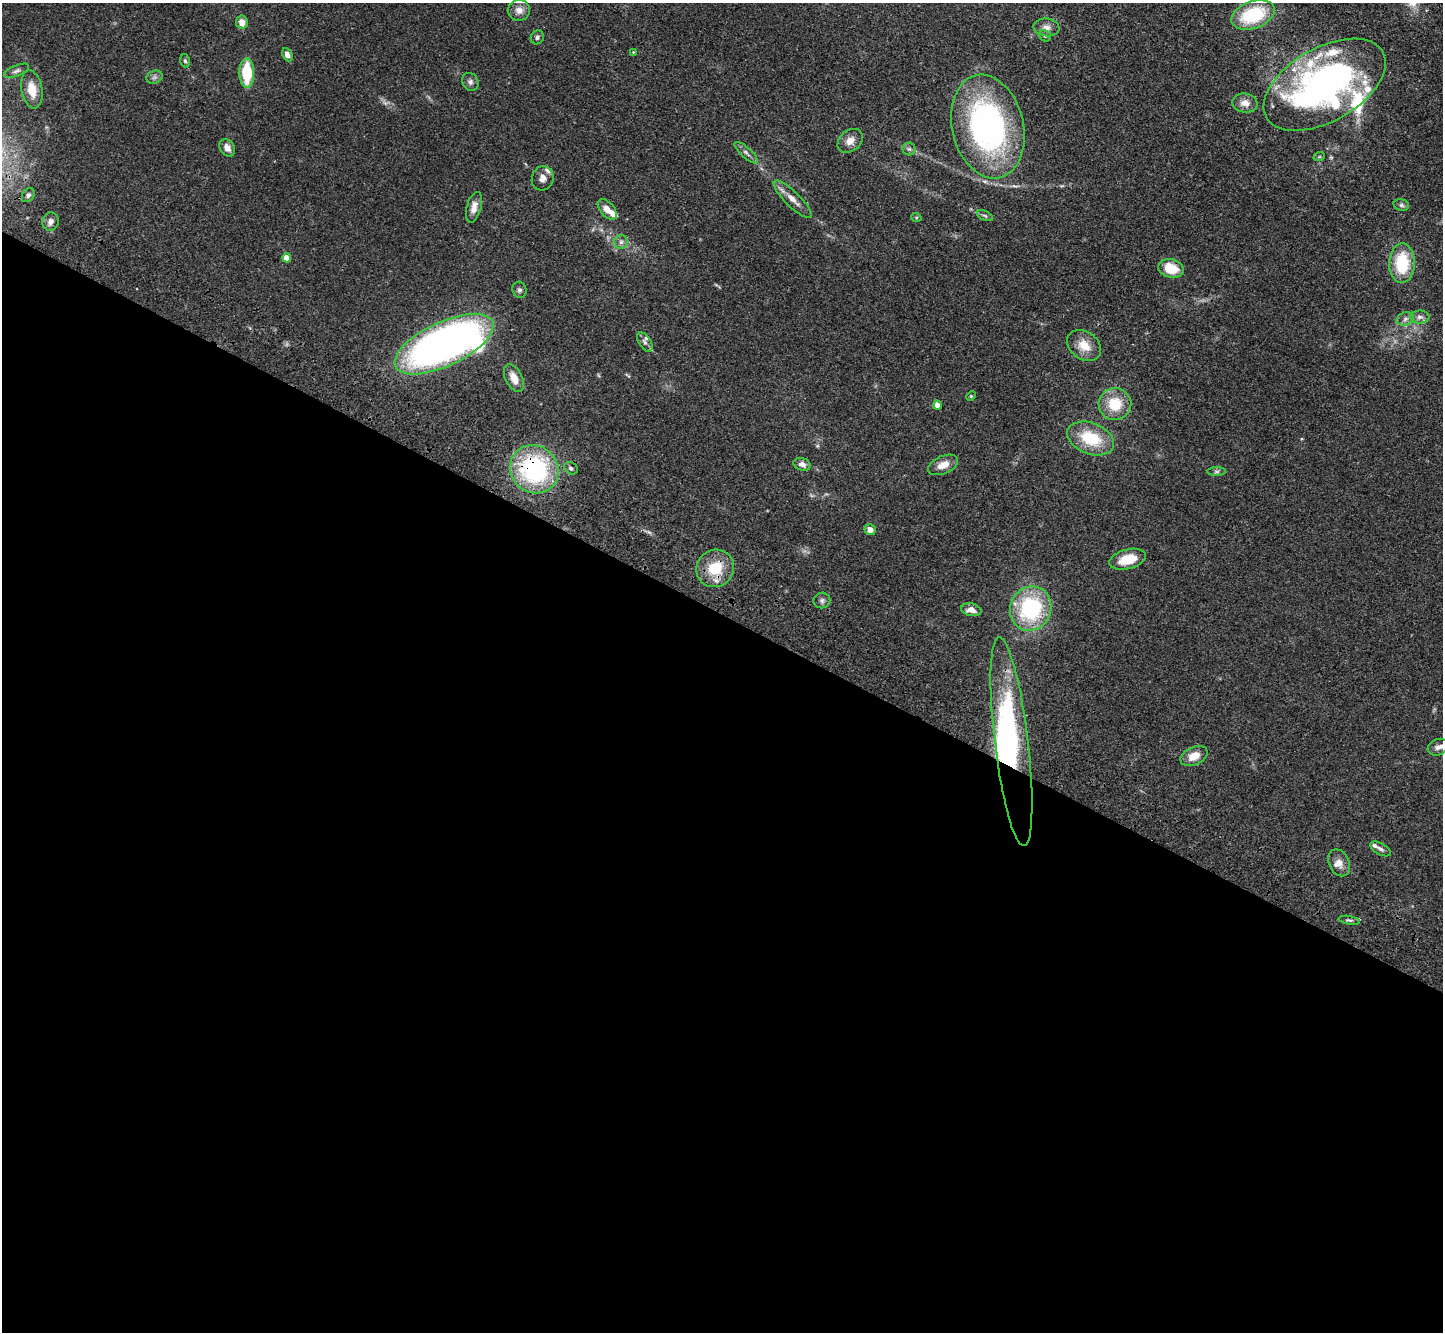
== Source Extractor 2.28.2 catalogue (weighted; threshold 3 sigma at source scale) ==
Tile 14 of 4 x 4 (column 2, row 4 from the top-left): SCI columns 1511-2951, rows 391-1720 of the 5902 x 5965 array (HDU 1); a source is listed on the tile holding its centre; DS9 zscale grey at full resolution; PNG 1445 x 1334 px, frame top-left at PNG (2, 3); each listed source drawn as its Kron ellipse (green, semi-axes under 4 px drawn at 4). Shown black and unused: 54% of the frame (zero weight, under 3 of 4 exposures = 6% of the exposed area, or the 3 px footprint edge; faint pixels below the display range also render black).
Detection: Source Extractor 2.28.2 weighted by HDU 2 'WHT'; one run over the whole footprint, this tile lists its part. Background 0.0897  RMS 0.0062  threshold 0.0279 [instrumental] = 3 sigma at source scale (4.5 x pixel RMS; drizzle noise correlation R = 1.50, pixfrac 1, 0.05/0.05 arcsec/px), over >= 5 px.
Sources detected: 75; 1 too faint to see at this stretch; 2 inside a brighter object's white glare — neither listed nor drawn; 9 inside a brighter listed object's ellipse — not listed separately; the other 63 listed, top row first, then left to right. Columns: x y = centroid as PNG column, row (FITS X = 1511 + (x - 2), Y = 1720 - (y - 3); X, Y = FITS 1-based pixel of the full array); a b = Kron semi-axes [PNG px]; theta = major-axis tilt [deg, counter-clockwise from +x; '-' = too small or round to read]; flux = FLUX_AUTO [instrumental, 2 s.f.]
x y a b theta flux
519 10 11 10 - 4.6
1253 15 22 13 19 38
242 22 6 6 - 5.6
1046 27 13 9 -7 3.9
1045 36 6 5 - 1.1
537 37 7 6 - 1.5
633 52 3 3 - 0.46
287 55 7 5 -65 3.9
185 61 7 4 -75 1.2
16 71 13 5 22 2.1
247 73 14 7 -90 26
154 77 8 6 20 1.9
470 82 9 8 - 2.3
1325 85 67 37 30 250
32 89 19 10 -80 12
1245 103 13 9 -5 5
988 126 52 35 -77 170
850 141 14 10 39 5.3
227 148 9 7 -56 4
909 149 6 6 - 1.5
746 153 15 5 -42 2.5
1319 157 6 3 19 0.73
543 178 12 11 - 3.9
28 195 8 5 52 1.5
793 199 26 7 -44 6.4
1401 205 8 5 -16 1.3
474 207 16 7 74 4.9
607 209 12 7 -48 6.2
985 216 8 4 -24 1.3
916 217 5 3 - 0.65
51 222 9 8 - 3.5
621 242 7 6 - 2
287 258 4 4 - 8.9
1402 263 20 12 89 30
1171 268 13 9 -15 16
519 290 8 7 - 1.6
1420 317 10 6 0 2.6
1405 319 9 6 17 2.6
645 342 11 6 -57 2.3
444 344 54 22 25 330
1084 345 18 13 -36 10
514 378 15 8 -64 7.1
971 396 5 4 - 0.6
1115 404 16 16 - 19
937 405 4 4 - 5.7
1091 438 24 15 -21 27
802 464 9 6 -18 3.1
943 465 16 9 23 6.4
571 468 7 5 -30 1.5
534 469 25 23 -43 90
1217 472 9 4 0 1.3
870 530 5 5 - 4
1127 559 19 9 14 14
715 568 19 18 - 21
822 600 8 7 - 2
1031 609 22 20 64 65
971 610 10 6 -11 4.2
1011 742 105 17 -83 120
1438 747 10 8 26 2.8
1194 756 14 9 25 7.9
1381 849 11 5 -30 2
1339 863 14 10 -65 5
1349 920 11 3 -9 1.2
Overlapping masked pixels (flux is a lower limit): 3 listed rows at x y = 534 469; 715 568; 1011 742
Isophote crosses this tile's border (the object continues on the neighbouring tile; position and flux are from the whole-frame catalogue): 1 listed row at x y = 1253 15